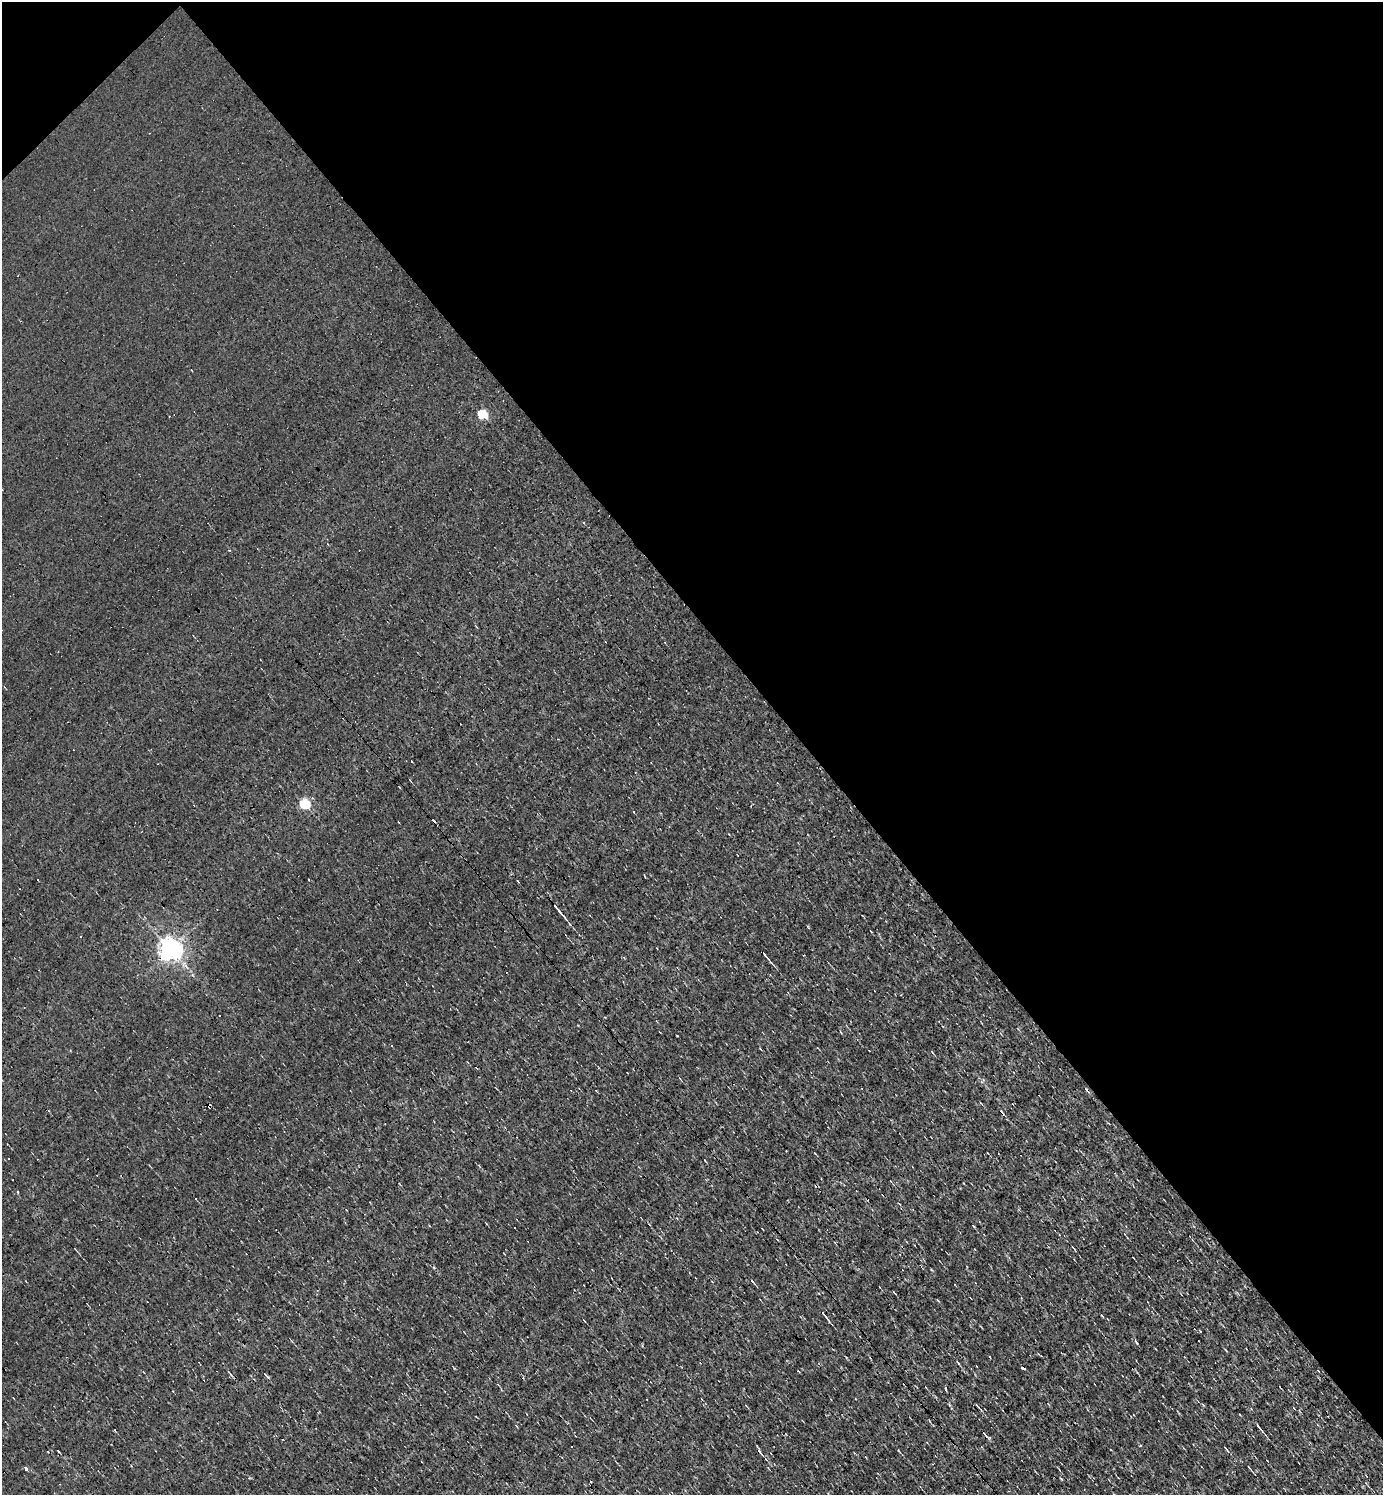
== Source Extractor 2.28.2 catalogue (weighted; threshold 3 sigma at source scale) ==
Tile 3 of 4 x 4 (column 3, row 1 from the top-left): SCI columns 2915-4295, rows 4481-5973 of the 5973 x 5973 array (HDU 1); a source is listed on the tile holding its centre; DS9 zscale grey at full resolution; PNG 1385 x 1497 px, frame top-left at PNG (2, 2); no overlay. Shown black and unused: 43% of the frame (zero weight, under 3 of 4 exposures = <1% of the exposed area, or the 3 px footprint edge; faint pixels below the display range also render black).
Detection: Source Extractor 2.28.2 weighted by HDU 2 'WHT'; one run over the whole footprint, this tile lists its part. Background 9.75e-05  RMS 0.041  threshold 0.185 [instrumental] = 3 sigma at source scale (4.5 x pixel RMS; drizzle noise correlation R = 1.50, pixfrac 1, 0.05/0.05 arcsec/px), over >= 5 px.
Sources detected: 37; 13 cosmic-ray / hot-pixel residue — not listed; the other 24 listed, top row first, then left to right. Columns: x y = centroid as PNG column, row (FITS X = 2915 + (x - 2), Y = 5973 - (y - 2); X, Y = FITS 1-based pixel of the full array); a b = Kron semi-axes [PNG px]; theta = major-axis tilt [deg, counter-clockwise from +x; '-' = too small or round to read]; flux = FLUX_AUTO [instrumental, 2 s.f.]
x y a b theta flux
482 414 5 5 - 240
305 804 5 5 - 330
634 812 3 3 - 29
558 910 24 3 -49 22
81 937 3 3 - 6.7
170 948 7 7 - 3100
764 954 10 2 -52 9.6
932 1052 5 3 - 3.7
210 1106 3 2 - 10
17 1192 3 2 - 4.4
824 1315 15 2 -51 12
1200 1331 4 2 - 2.7
1137 1343 5 3 - 3.7
1318 1371 3 2 - 2.6
266 1375 8 2 -45 4.8
945 1388 4 3 - 6.1
977 1405 5 2 - 4.3
1259 1427 14 2 -52 13
984 1433 5 3 - 5.4
1225 1447 4 2 - 4.1
58 1451 4 2 - 2.9
759 1451 7 3 -57 11
1249 1467 4 3 - 3.1
26 1469 3 3 - 65
Overlapping masked pixels (flux is a lower limit): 1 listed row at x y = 210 1106